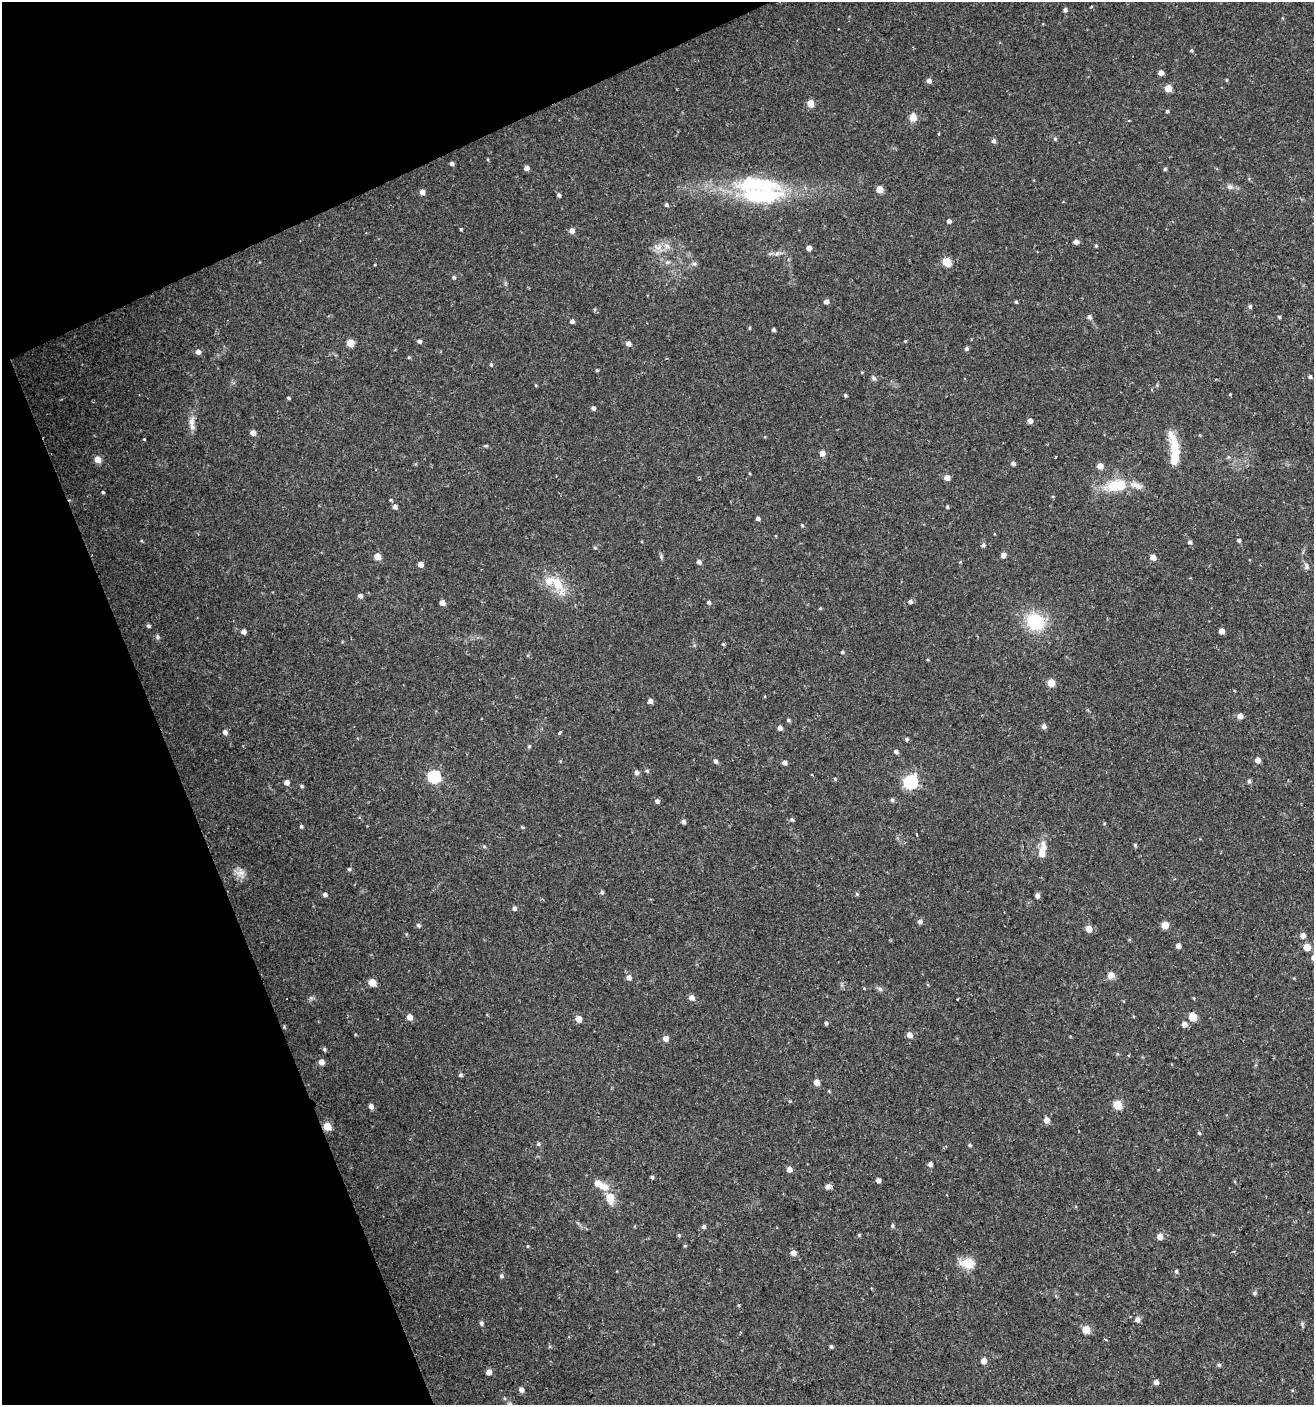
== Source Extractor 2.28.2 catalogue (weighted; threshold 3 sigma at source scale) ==
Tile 5 of 4 x 4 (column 1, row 2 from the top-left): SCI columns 83-1394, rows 2808-4210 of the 5473 x 5614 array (HDU 1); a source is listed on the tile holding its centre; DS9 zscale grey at full resolution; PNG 1316 x 1407 px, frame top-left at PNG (2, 2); no overlay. Shown black and unused: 20% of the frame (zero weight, under 2 of 3 exposures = <1% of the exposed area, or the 3 px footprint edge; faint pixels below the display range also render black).
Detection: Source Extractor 2.28.2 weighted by HDU 2 'WHT'; one run over the whole footprint, this tile lists its part. Background 0.0254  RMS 0.0042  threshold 0.0188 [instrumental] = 3 sigma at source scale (4.5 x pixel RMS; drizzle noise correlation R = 1.50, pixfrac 1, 0.0396/0.0396 arcsec/px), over >= 5 px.
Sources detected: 206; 1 inside a brighter object's white glare — not listed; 6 inside a brighter listed object's ellipse — not listed separately; the other 199 listed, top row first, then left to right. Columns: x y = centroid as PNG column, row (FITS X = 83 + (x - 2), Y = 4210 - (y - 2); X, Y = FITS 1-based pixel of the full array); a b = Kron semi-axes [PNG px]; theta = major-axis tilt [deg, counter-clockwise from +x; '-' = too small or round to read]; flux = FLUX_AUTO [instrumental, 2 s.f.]
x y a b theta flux
1065 10 4 4 - 1.2
1191 50 5 4 - 0.56
1161 73 5 4 - 2.4
1226 80 5 3 - 0.38
929 81 5 5 - 1.9
1168 88 5 5 - 7
810 104 5 5 - 5.9
1167 111 4 4 - 0.6
913 117 11 9 84 3
1055 139 5 4 - 0.67
993 141 5 5 - 1.2
452 164 4 4 - 1.1
526 168 4 4 - 2.1
1165 169 5 4 - 0.61
1230 187 8 7 - 1.5
880 189 5 5 - 6.7
422 192 5 5 - 2.4
559 195 5 4 - 0.92
760 195 60 19 0 39
666 205 4 4 - 0.93
949 221 4 4 - 1.4
461 229 3 3 - 0.43
572 231 5 5 - 2.4
1076 242 5 4 - 2
1096 246 4 3 - 0.45
658 247 13 10 3 3.4
809 248 4 4 - 2.2
777 253 7 4 20 1.1
667 262 7 5 1 0.98
947 262 5 5 - 15
694 264 7 6 - 1.1
454 277 5 5 - 0.67
826 302 4 4 - 2
1016 302 4 3 - 0.57
1250 306 5 4 - 0.87
1089 317 6 5 - 1.2
1279 317 4 3 - 0.5
572 321 5 4 - 1.3
749 328 5 3 - 0.44
773 330 4 3 - 0.96
419 341 5 4 - 1.2
905 341 4 3 - 0.39
350 343 5 5 - 8.2
628 344 5 5 - 1.9
967 349 5 4 - 1
198 352 5 5 - 1.9
409 357 5 4 - 0.52
491 364 5 4 - 0.59
597 370 4 3 - 0.48
1310 377 4 4 - 0.87
873 378 7 5 -42 0.86
535 385 5 3 - 0.35
1230 394 4 3 - 0.35
845 395 4 3 - 0.71
288 398 4 3 - 0.6
593 408 4 4 - 1.2
1030 421 4 4 - 2.2
191 422 17 8 79 3.2
253 433 5 5 - 2.4
144 439 3 3 - 0.35
1174 445 22 12 -80 7.3
486 446 6 3 9 0.52
822 453 5 5 - 2.9
97 459 6 5 - 4.1
1013 464 4 4 - 1.2
1100 466 5 5 - 3.5
947 478 5 4 - 3.2
1118 485 24 11 8 15
103 492 3 3 - 0.46
390 500 4 3 - 0.47
395 507 5 5 - 1.5
947 507 4 3 - 0.56
758 518 4 4 - 1.2
802 525 5 4 - 0.46
1239 540 4 4 - 0.9
1190 542 5 5 - 1.1
983 545 5 5 - 1
1003 555 5 4 - 2.2
377 556 5 5 - 5.4
661 556 5 5 - 0.63
1153 557 5 4 - 3.1
699 562 5 4 - 1.5
420 564 5 4 - 2.7
1306 566 9 6 -76 1.2
557 583 27 14 -51 10
360 596 4 4 - 1.6
910 601 5 5 - 1.2
709 602 5 4 - 0.9
442 603 4 4 - 2.9
820 608 4 4 - 0.4
1035 622 19 16 -33 20
148 626 4 4 - 0.73
1221 631 4 4 - 3
243 632 4 4 - 2.1
157 637 7 5 -44 0.82
723 644 4 4 - 0.46
842 652 4 4 - 0.59
1051 683 5 5 - 9.6
650 701 4 4 - 2.1
1240 716 5 5 - 3.1
788 720 5 4 - 0.67
1044 726 5 5 - 1.5
780 728 5 4 - 1.8
225 732 5 4 - 1.9
560 732 6 3 55 0.48
907 739 5 4 - 0.74
529 746 5 4 - 0.61
896 752 5 4 - 1
1258 760 5 4 - 2.9
715 761 6 4 -64 1.2
784 763 5 4 - 1.7
647 771 5 4 - 0.57
636 772 5 5 - 1.6
434 777 6 6 - 50
835 779 3 3 - 0.67
1249 781 6 4 -90 0.95
287 782 5 5 - 2.1
911 782 6 6 - 72
302 786 5 4 - 0.62
892 800 5 5 - 0.83
657 801 5 5 - 1.1
792 820 5 5 - 0.77
683 821 4 4 - 1.5
301 826 5 4 - 0.64
522 827 5 4 - 0.42
916 835 3 2 - 0.35
1135 845 4 4 - 0.65
484 846 5 4 - 0.53
1042 852 17 7 82 5.8
349 869 5 4 - 0.67
240 873 15 8 3 2.8
602 892 4 4 - 0.75
325 894 4 4 - 1.4
857 894 5 5 - 0.53
1037 895 4 4 - 1.6
514 908 5 4 - 1.3
920 922 5 5 - 1.4
418 925 5 5 - 0.98
1165 925 5 5 - 5.7
1089 929 5 5 - 4.3
1303 936 5 5 - 2.8
1178 946 4 4 - 2.1
1307 947 5 5 - 6.6
1313 958 5 4 - 1.7
1111 975 5 5 - 4.2
629 977 5 5 - 2.1
372 982 5 5 - 7.8
864 988 4 3 - 0.32
880 989 8 5 -18 1
311 998 6 5 - 0.79
691 998 6 5 - 2.5
410 1017 5 5 - 3.7
1193 1017 5 5 - 11
578 1019 5 5 - 4.2
826 1023 5 4 - 0.7
1184 1024 5 5 - 2.4
909 1035 5 5 - 2.7
665 1038 5 5 - 3
324 1049 5 4 - 0.65
321 1062 5 5 - 2.9
460 1075 5 5 - 0.8
816 1082 5 5 - 3.4
1118 1105 5 5 - 16
371 1106 5 4 - 2
1047 1120 5 5 - 3.2
327 1126 5 5 - 9.5
1199 1133 5 4 - 0.51
538 1144 5 5 - 0.62
970 1145 5 4 - 0.66
930 1164 4 4 - 1.5
789 1169 5 4 - 2.9
652 1177 5 4 - 0.67
878 1180 4 4 - 1.8
598 1183 5 5 - 6.6
604 1187 10 9 - 3.4
827 1187 6 5 - 2.3
610 1198 9 7 -78 8.3
704 1226 5 4 - 1.2
892 1226 5 4 - 0.66
679 1235 5 4 - 0.54
859 1235 5 4 - 0.5
1160 1236 5 5 - 3.4
528 1246 4 4 - 0.43
1233 1252 4 2 - 0.46
793 1253 5 5 - 2.5
967 1263 19 13 -5 6.2
1176 1271 5 4 - 0.75
501 1276 5 4 - 1
1254 1293 6 5 - 0.68
1137 1319 6 5 - 2.1
481 1323 6 5 - 0.97
1086 1330 5 5 - 10
1105 1339 3 3 - 1.3
831 1346 4 3 - 0.74
984 1361 5 4 - 3.7
1219 1365 5 5 - 0.76
489 1372 4 4 - 3.4
1156 1382 4 4 - 2
521 1390 5 5 - 1.9
Overlapping masked pixels (flux is a lower limit): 1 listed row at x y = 327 1126
Isophote crosses this tile's border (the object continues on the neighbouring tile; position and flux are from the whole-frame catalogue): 1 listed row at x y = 1313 958